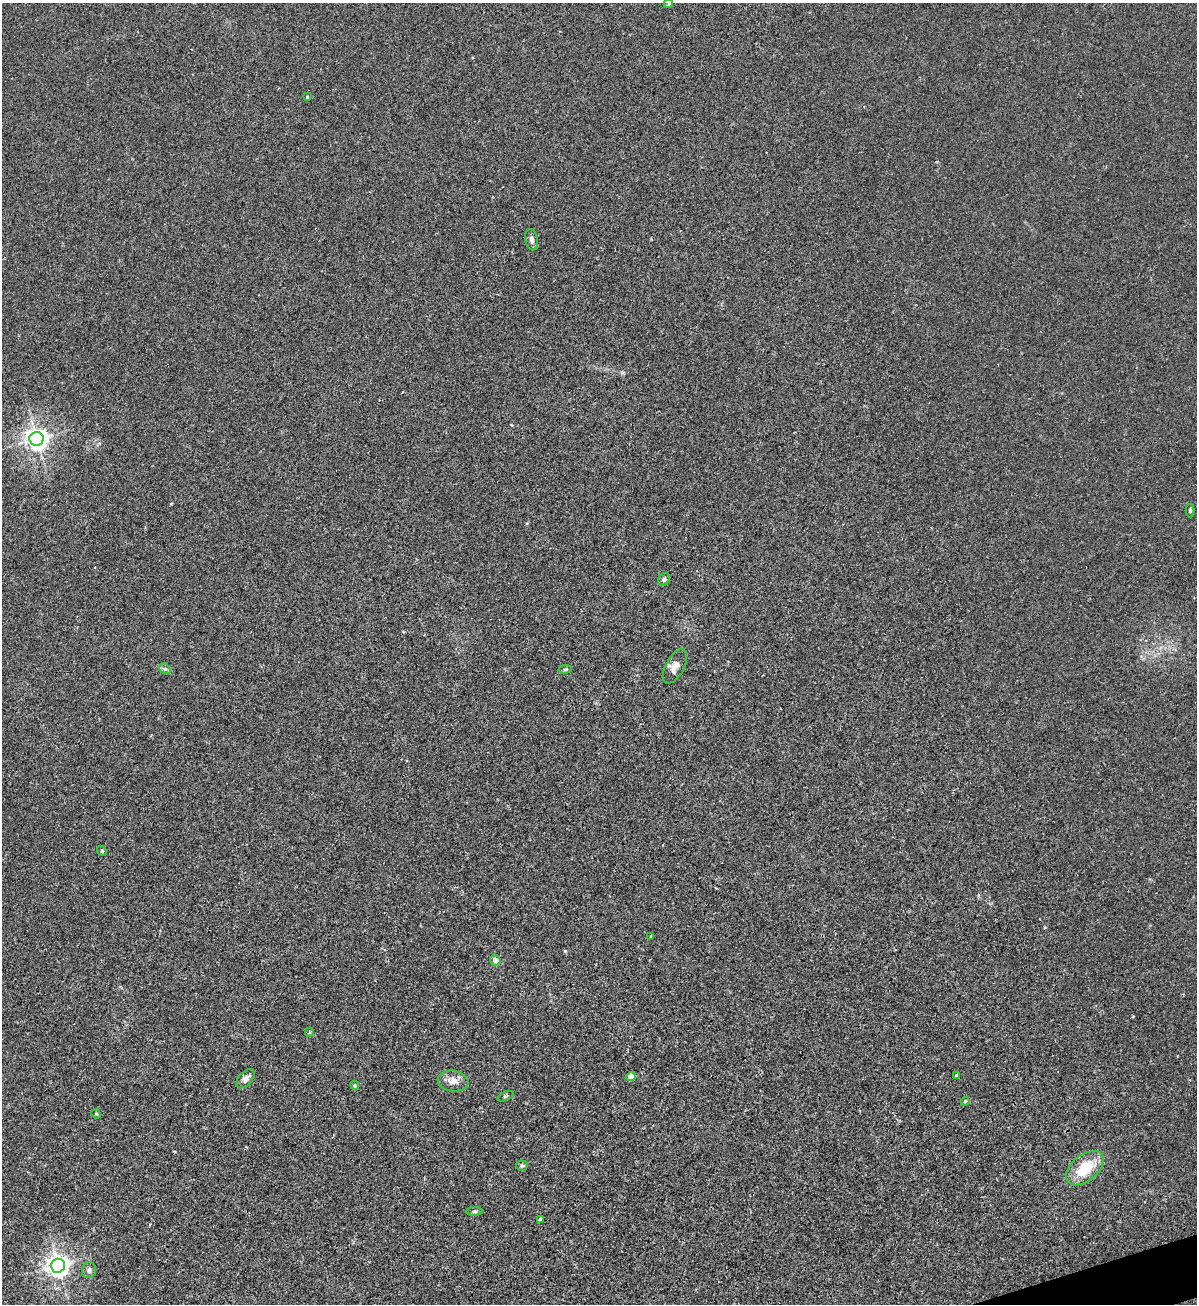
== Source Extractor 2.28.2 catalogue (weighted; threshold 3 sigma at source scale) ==
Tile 6 of 4 x 4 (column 2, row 2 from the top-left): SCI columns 1495-2689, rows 2613-3914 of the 5258 x 5228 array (HDU 1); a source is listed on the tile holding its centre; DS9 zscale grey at full resolution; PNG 1199 x 1306 px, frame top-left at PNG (2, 3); each listed source drawn as its Kron ellipse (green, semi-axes under 4 px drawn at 4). Shown black and unused: <1% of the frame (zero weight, under 2 of 3 exposures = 2% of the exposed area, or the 3 px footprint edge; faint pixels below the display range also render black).
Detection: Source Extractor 2.28.2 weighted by HDU 2 'WHT'; one run over the whole footprint, this tile lists its part. Background 0.0154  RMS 0.0063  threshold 0.0285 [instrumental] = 3 sigma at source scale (4.5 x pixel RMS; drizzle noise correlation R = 1.50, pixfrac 1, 0.05/0.05 arcsec/px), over >= 5 px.
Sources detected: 27; all 27 listed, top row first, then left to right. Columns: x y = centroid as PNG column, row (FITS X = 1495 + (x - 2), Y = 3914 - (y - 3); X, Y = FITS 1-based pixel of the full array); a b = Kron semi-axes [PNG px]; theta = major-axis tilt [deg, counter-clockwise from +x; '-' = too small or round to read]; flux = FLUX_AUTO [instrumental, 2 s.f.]
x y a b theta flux
668 4 5 4 - 1
307 97 3 3 - 0.67
532 240 10 6 -78 2.5
36 439 7 7 - 410
1190 511 7 4 90 0.91
664 579 6 5 - 1.4
675 666 19 9 61 4.8
165 669 6 5 - 1.3
565 669 7 3 8 0.82
102 851 5 4 - 0.78
651 937 4 3 - 1.1
495 960 5 5 - 3.2
309 1032 4 4 - 0.78
956 1075 3 3 - 1.1
631 1076 4 4 - 8.6
245 1079 11 6 46 3.3
453 1081 15 10 -7 5.2
355 1085 5 3 - 0.63
505 1096 8 3 22 0.79
965 1101 4 3 - 0.69
96 1114 5 4 - 0.7
522 1166 5 5 - 1.1
1085 1168 22 13 40 19
474 1211 8 4 1 1
540 1219 4 3 - 3.8
58 1266 7 7 - 420
89 1270 8 7 - 2.1
Isophote crosses this tile's border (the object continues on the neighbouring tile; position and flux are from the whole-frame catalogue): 1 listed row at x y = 668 4